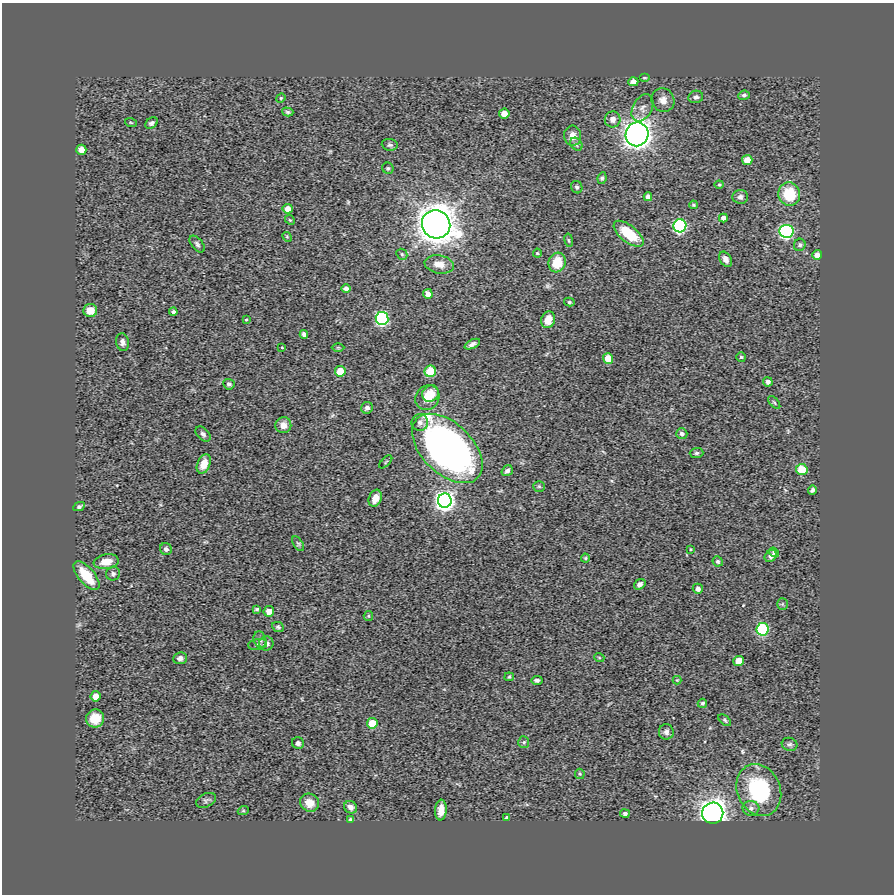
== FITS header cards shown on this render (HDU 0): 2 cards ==
NAXIS1  =                  892
NAXIS2  =                  892

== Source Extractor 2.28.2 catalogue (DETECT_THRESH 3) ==
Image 892 x 892 px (HDU 0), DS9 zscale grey, 1 PNG px = 1 image px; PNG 896 x 896 px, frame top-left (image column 1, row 892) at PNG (2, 3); each listed source drawn as its Kron ellipse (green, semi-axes under 4 px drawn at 4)
Background 0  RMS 0.015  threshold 0.0445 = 3 sigma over >= 5 px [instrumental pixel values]
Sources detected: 129; all 129 listed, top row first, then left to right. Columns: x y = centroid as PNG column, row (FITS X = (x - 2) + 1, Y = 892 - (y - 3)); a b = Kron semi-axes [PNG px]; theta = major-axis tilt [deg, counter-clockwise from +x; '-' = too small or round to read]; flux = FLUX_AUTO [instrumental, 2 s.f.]
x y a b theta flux
644 78 5 3 - 1
633 82 5 4 - 5.6
744 95 6 4 8 2.2
696 97 7 6 - 2.8
281 98 5 4 - 1.1
663 100 12 11 - 7.1
642 108 14 9 61 7.1
288 112 6 4 -16 1.7
504 114 5 5 - 10
613 119 8 8 - 5.5
131 123 6 3 -20 0.99
151 123 7 5 34 2.5
637 134 12 11 - 1100
573 136 10 8 -86 8
576 144 7 5 -50 2.1
390 145 8 6 -6 2.3
81 150 5 5 - 11
747 160 5 5 - 13
388 168 6 5 - 1.5
602 178 6 4 81 1.9
719 185 4 4 - 1.1
577 187 6 5 - 1.9
789 194 12 11 - 37
648 197 4 4 - 3.8
740 197 8 7 - 3.6
693 205 4 3 - 1.2
288 209 5 5 - 7.8
723 218 4 4 - 3.9
290 220 5 4 - 1.1
436 224 14 14 - 2000
680 226 6 6 - 190
786 231 7 6 - 250
629 234 18 8 -38 28
287 237 5 4 - 1.1
569 240 7 3 -81 1.2
197 244 10 5 -50 2.3
800 245 6 6 - 2.1
537 253 4 4 - 1.1
402 254 6 5 - 1.6
817 255 5 5 - 6.3
726 259 8 5 -60 4.2
557 262 10 8 72 23
439 264 14 9 -10 9
346 289 5 4 - 4.1
428 294 5 4 - 5.8
569 302 5 4 - 1.4
90 310 7 6 - 12
173 312 4 4 - 2.3
382 318 6 6 - 210
246 320 4 3 - 0.89
548 320 8 6 71 11
304 334 4 4 - 3.1
122 342 9 6 -81 3.6
472 344 8 4 26 3.2
282 347 3 2 - 0.68
338 347 6 4 -1 1.2
741 357 5 5 - 1.3
608 358 5 5 - 13
340 371 5 5 - 23
430 371 6 5 - 36
768 382 5 4 - 3.4
229 384 6 5 - 2.5
431 393 9 8 - 9.5
427 398 13 11 53 19
774 402 8 3 -48 1.4
367 408 6 5 - 3.1
420 422 8 8 - 4.1
283 425 8 8 - 7.2
203 434 9 5 -44 2.9
682 434 6 5 - 2.8
447 448 42 25 -44 460
696 453 7 5 2 1.8
386 462 8 3 46 0.97
204 464 10 6 67 9.8
802 469 6 5 - 23
507 471 6 5 - 3
539 486 6 5 - 1.3
812 490 4 3 - 2.3
375 498 9 6 69 8
445 500 7 7 - 760
79 507 6 4 26 2.2
298 544 8 4 -57 1.8
166 549 6 5 - 3
690 549 4 3 - 0.76
774 552 5 4 - 1.5
771 556 7 5 44 4
585 558 4 4 - 1
718 561 5 5 - 1.9
106 562 12 7 10 12
113 574 7 6 - 2.8
86 576 17 8 -49 26
640 584 6 4 36 3.8
698 589 5 5 - 4.5
782 604 5 5 - 1.3
257 609 4 3 - 1.4
269 611 5 5 - 9.3
368 616 5 4 - 1.1
278 627 6 5 - 1.7
763 629 6 6 - 130
260 640 8 6 -73 3.1
266 643 7 7 - 4.7
258 645 9 5 10 2.7
599 657 5 3 - 0.85
180 658 7 6 - 3.5
739 661 5 5 - 15
509 677 5 4 - 1.1
537 680 5 4 - 2.4
677 680 4 4 - 0.87
96 696 5 5 - 10
702 703 5 4 - 1.6
95 718 9 9 - 14
725 720 7 4 -39 1.6
372 723 5 5 - 20
666 732 7 7 - 3.3
524 742 6 5 - 1.5
298 743 6 6 - 2.5
789 744 8 6 -18 2.5
580 774 5 5 - 1.4
759 790 27 21 -66 82
206 800 10 6 25 2.9
310 803 10 9 - 13
351 807 7 6 - 4
751 808 8 7 - 3.9
441 810 10 5 85 7.8
243 811 5 3 - 1
713 813 11 10 - 1100
625 814 5 4 - 2.5
507 818 4 3 - 2.5
351 819 4 3 - 2.2